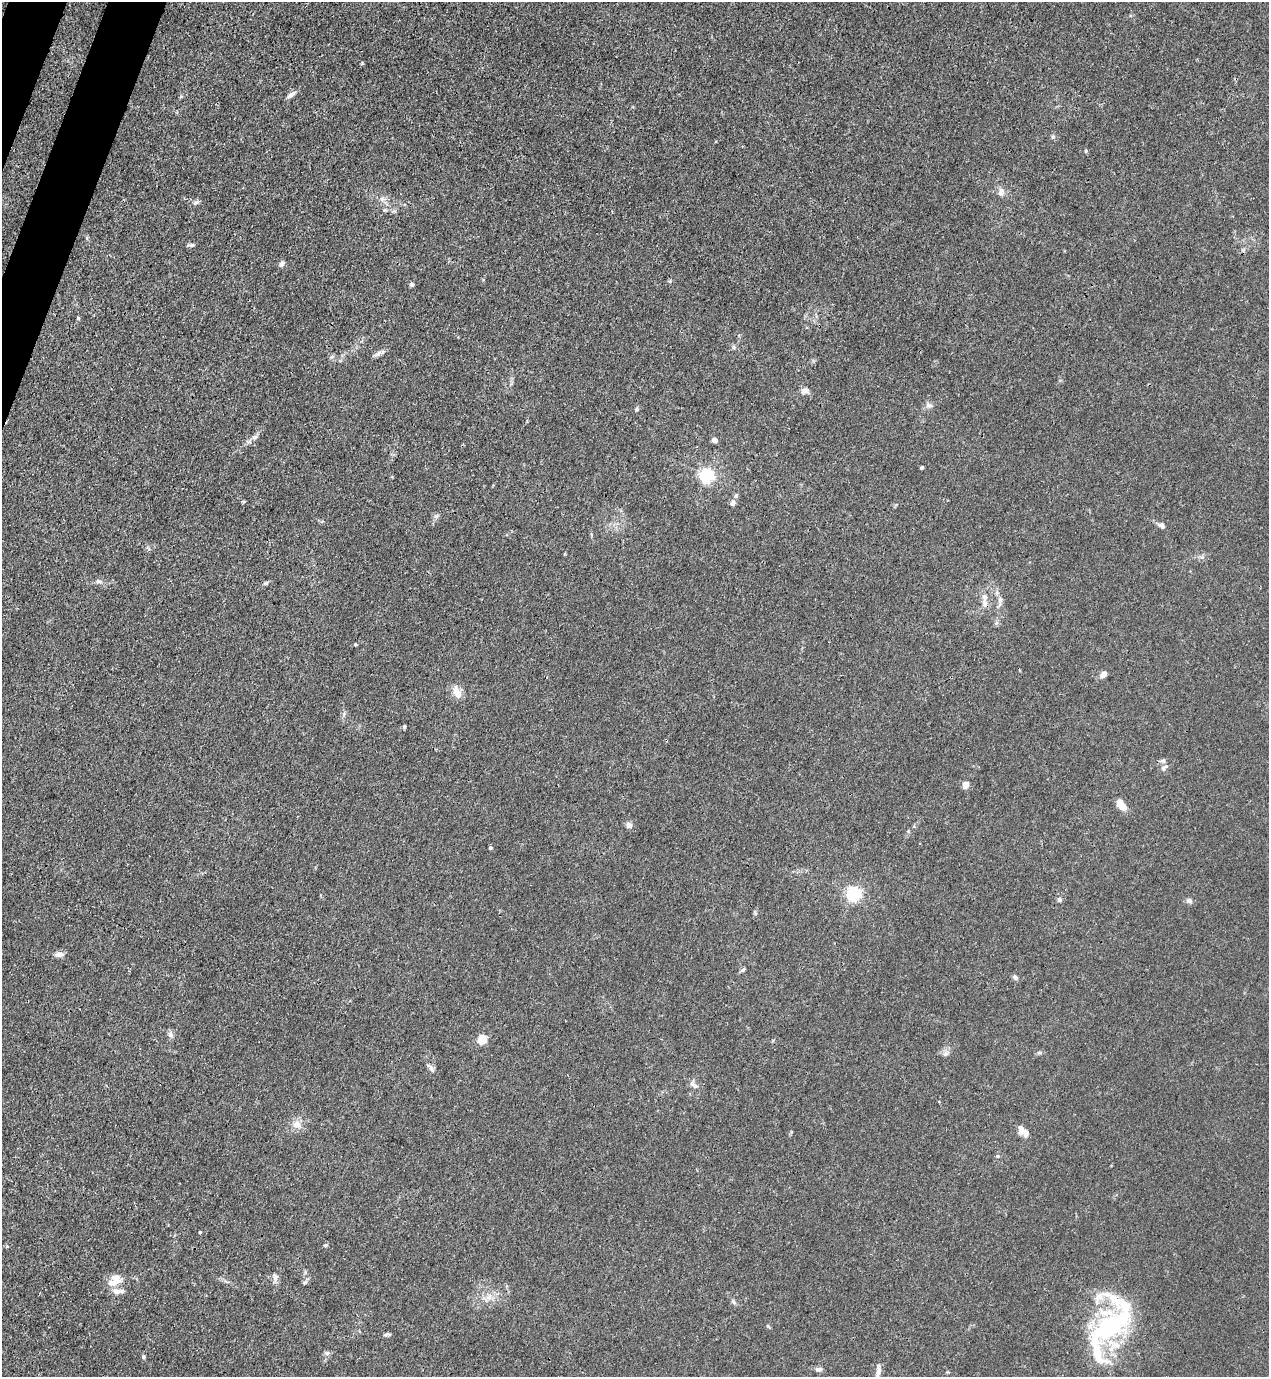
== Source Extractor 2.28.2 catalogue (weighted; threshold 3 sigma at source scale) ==
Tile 11 of 4 x 4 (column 3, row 3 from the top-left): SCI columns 2756-4022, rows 1417-2791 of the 5645 x 5583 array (HDU 1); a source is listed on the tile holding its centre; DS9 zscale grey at full resolution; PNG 1271 x 1379 px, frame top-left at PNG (2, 2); no overlay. Shown black and unused: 2% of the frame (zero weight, under 3 of 4 exposures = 7% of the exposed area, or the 3 px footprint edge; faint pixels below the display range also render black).
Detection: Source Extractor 2.28.2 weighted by HDU 2 'WHT'; one run over the whole footprint, this tile lists its part. Background 0.0182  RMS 0.0026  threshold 0.0115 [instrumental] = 3 sigma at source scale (4.5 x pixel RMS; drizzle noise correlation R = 1.50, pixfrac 1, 0.05/0.05 arcsec/px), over >= 5 px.
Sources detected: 73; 1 inside a brighter object's white glare — not listed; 6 inside a brighter listed object's ellipse — not listed separately; the other 66 listed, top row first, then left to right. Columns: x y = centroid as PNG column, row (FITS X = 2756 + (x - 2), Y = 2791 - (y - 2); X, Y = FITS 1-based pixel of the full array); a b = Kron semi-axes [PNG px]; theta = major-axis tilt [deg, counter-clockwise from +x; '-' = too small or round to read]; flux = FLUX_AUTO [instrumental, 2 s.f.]
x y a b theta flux
291 95 12 5 34 1
1053 137 6 5 - 0.43
1086 151 5 3 - 0.25
1001 192 12 8 85 1.3
383 199 7 4 -18 0.64
196 202 10 5 26 0.6
191 245 9 4 1 0.61
282 264 8 5 46 0.83
670 281 4 4 - 0.44
412 284 5 5 - 0.53
78 318 5 4 - 0.29
379 353 14 6 25 0.96
805 390 10 7 11 1.2
929 405 10 6 -6 0.83
637 409 5 5 - 0.42
255 437 7 5 12 0.6
714 440 6 5 - 0.95
922 467 4 3 - 0.53
706 475 6 6 - 61
732 503 9 7 64 0.89
436 516 7 4 19 0.47
1162 526 10 6 -33 0.78
99 581 9 5 -20 0.68
1000 600 16 5 88 1.3
985 604 11 7 -81 1.3
355 644 3 3 - 0.46
1103 674 8 6 45 1.7
457 692 15 8 -66 2.7
404 726 5 4 - 0.35
1163 761 8 6 0 0.63
1164 768 12 5 43 0.81
966 785 7 6 - 1.9
1121 804 13 7 -55 3.8
629 825 8 7 - 1.1
490 848 4 3 - 0.42
853 894 6 6 - 60
1059 899 6 5 - 0.62
1189 901 6 5 - 0.99
59 954 12 6 6 1.2
743 970 7 4 52 0.45
1015 977 7 5 -43 0.66
171 1035 9 6 -45 0.87
482 1039 7 6 - 6.1
1039 1053 6 4 1 0.42
945 1054 8 7 - 0.89
431 1068 11 5 -65 0.84
693 1085 15 7 -35 1.2
297 1124 12 11 - 2.2
1022 1131 15 8 -54 1.8
997 1156 5 4 - 0.35
200 1232 3 3 - 0.49
326 1245 6 4 26 0.37
7 1246 6 4 1 0.25
275 1276 11 7 -68 1.1
116 1278 15 11 -31 2.5
117 1291 16 7 2 1.6
488 1298 12 7 27 1.7
1114 1299 63 18 -15 10
734 1302 8 5 -59 0.55
768 1326 6 3 -53 0.29
1109 1328 39 24 30 29
387 1334 12 3 2 0.48
327 1353 8 5 -8 0.63
143 1357 5 5 - 0.37
819 1369 9 6 -1 0.78
878 1372 21 5 81 1.6
Isophote crosses this tile's border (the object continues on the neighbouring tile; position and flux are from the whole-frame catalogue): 1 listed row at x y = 878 1372
Unlisted compact peaks at least as high as the median listed source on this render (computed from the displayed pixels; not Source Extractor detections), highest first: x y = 305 1282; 362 63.